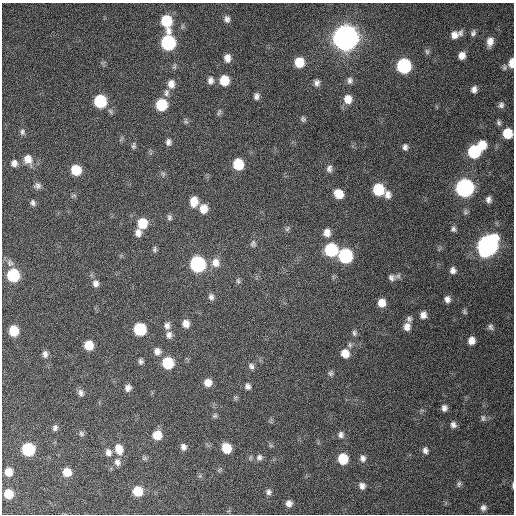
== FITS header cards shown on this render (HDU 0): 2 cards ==
NAXIS1  =                  512 / Axis length
NAXIS2  =                  512 / Axis length

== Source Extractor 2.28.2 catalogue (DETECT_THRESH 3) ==
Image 512 x 512 px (HDU 0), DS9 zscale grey, 1 PNG px = 1 image px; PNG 516 x 516 px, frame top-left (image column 1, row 512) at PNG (2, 3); no overlay
Background 404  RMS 11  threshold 32.6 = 3 sigma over >= 5 px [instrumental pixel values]
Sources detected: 129; all 129 listed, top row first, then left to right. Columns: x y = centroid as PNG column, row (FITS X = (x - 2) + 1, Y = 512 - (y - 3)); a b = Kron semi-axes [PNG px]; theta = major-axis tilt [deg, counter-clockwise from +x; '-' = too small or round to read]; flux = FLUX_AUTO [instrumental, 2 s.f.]
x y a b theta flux
227 19 9 8 - 3.2e+03
166 21 14 8 -78 3.2e+04
460 33 9 7 67 2.6e+03
473 33 8 6 72 2.0e+03
454 35 8 8 - 4.7e+03
345 38 10 10 - 1.2e+06
490 42 9 6 78 5.4e+03
168 43 9 8 - 9.9e+04
427 52 8 6 -87 1.7e+03
462 55 7 7 - 4.8e+03
227 58 9 7 -89 5.0e+03
299 62 9 8 - 1.6e+04
512 63 8 5 88 8.1e+03
404 66 9 8 - 9.3e+04
174 67 8 5 84 1.6e+03
504 67 8 6 -79 1.6e+03
210 80 10 8 82 3.7e+03
224 80 9 8 - 1.6e+04
350 80 9 8 - 2.8e+03
317 83 7 7 - 3.1e+03
171 84 12 9 88 5.8e+03
474 89 7 6 - 3.1e+03
166 93 11 7 82 3.2e+03
256 96 7 5 76 2.6e+03
348 99 10 9 - 8.3e+03
100 101 9 8 - 5.0e+04
161 105 9 8 - 3.1e+04
501 105 8 7 - 2.2e+03
219 112 10 5 71 1.6e+03
303 119 7 6 - 1.6e+03
499 123 8 5 -79 1.7e+03
22 132 8 6 90 2.0e+03
508 133 8 7 - 1.7e+04
168 142 8 6 86 2.8e+03
482 145 8 7 - 1.2e+04
133 146 9 5 -89 1.6e+03
405 147 7 5 -87 2.3e+03
474 152 9 8 - 5.6e+04
28 159 12 10 -69 7.7e+03
14 163 8 8 - 3.7e+03
238 164 9 8 - 2.6e+04
329 168 9 7 81 2.8e+03
76 170 8 7 - 2.0e+04
163 174 7 5 -77 1.5e+03
37 186 9 7 -11 2.6e+03
465 188 9 9 - 2.5e+05
378 189 9 8 - 3.1e+04
339 194 9 7 -48 1.1e+04
388 195 10 8 -86 4.1e+03
488 199 6 5 - 2.4e+03
194 201 10 8 83 9.9e+03
33 203 7 5 -82 2.0e+03
203 209 10 9 - 8.3e+03
169 217 8 6 -84 2.0e+03
142 223 9 8 - 1.9e+04
287 229 9 5 49 1.7e+03
453 229 6 6 - 1.9e+03
138 233 9 8 - 4.5e+03
327 233 10 9 - 5.6e+03
253 244 10 8 79 2.5e+03
487 245 11 9 58 4.3e+05
155 249 8 6 81 1.7e+03
331 250 9 9 - 5.6e+04
345 256 9 8 - 9.0e+04
215 263 12 11 - 6.9e+03
198 264 9 8 - 1.3e+05
453 270 7 6 - 3.1e+03
13 275 9 8 - 5.2e+04
392 277 9 9 - 3.2e+03
238 281 7 5 -84 1.5e+03
95 283 9 8 - 3.4e+03
211 297 8 7 - 2.7e+03
447 299 8 7 - 3.5e+03
381 303 8 7 - 8.1e+03
465 312 7 5 -56 1.3e+03
423 315 8 7 - 4.3e+03
409 319 8 8 - 2.3e+03
186 323 9 7 -80 5.5e+03
167 326 10 8 85 3.4e+03
407 327 10 8 75 5.0e+03
491 327 9 7 -73 2.1e+03
140 329 8 8 - 4.8e+04
14 331 8 8 - 1.9e+04
354 333 7 6 - 1.7e+03
169 335 9 8 - 3.5e+03
471 341 8 7 - 5.5e+03
89 345 8 7 - 1.4e+04
350 345 7 6 - 1.7e+03
157 351 9 9 - 4.4e+03
345 353 8 7 - 8.7e+03
45 354 9 7 -87 3.2e+03
141 361 7 5 -86 2.0e+03
168 363 9 8 - 3.3e+04
251 366 8 7 - 2.4e+03
330 373 7 6 - 1.7e+03
208 383 8 8 - 7.0e+03
248 386 7 7 - 2.6e+03
128 388 8 7 - 3.6e+03
81 393 9 7 -71 2.9e+03
444 408 8 7 - 3.1e+03
215 416 7 6 - 1.5e+03
483 418 9 6 -85 2.1e+03
453 425 8 7 - 2.9e+03
55 428 7 6 - 2.0e+03
81 433 8 7 - 1.9e+03
157 435 8 8 - 1.2e+04
341 435 8 7 - 2.5e+03
271 446 6 4 -19 9.8e+02
183 447 7 6 - 3.1e+03
226 448 8 7 - 1.7e+04
28 449 8 8 - 5.9e+04
119 449 12 9 -74 9.3e+03
425 450 8 7 - 2.9e+03
108 452 9 8 - 4.1e+03
259 457 8 8 - 2.9e+03
144 458 8 6 1 1.4e+03
363 458 8 7 - 2.9e+03
343 459 8 7 - 2.3e+04
117 462 10 8 -71 3.8e+03
9 472 7 6 - 8.1e+03
67 472 8 8 - 9.7e+03
459 484 9 6 79 1.8e+03
513 485 7 2 -87 1.1e+03
362 486 7 7 - 3.3e+03
137 491 8 8 - 2.0e+04
269 492 7 6 - 2.4e+03
8 494 7 7 - 1.3e+04
289 503 6 6 - 3.8e+03
483 508 8 7 - 2.7e+03
At the frame edge (FLAGS 8, measured only in part): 3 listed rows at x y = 512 63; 508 133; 513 485